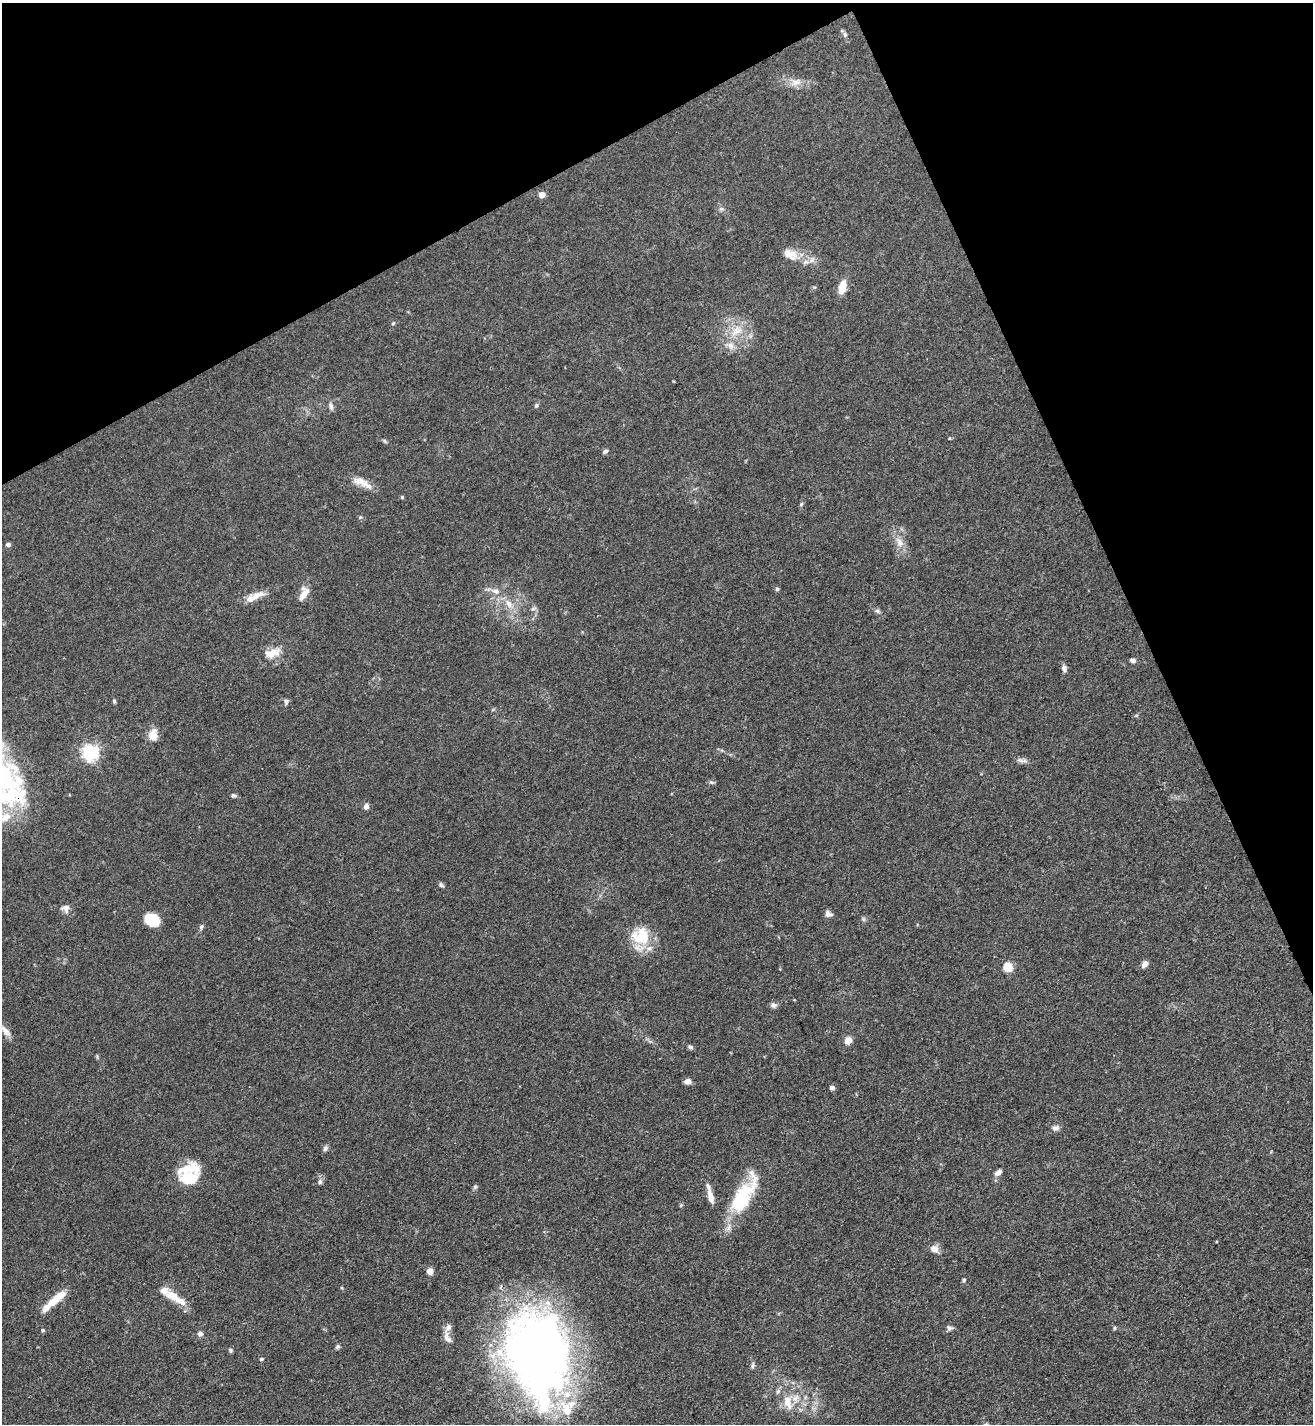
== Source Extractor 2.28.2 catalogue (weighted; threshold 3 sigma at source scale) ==
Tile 3 of 4 x 4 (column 3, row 1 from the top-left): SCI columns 2911-4221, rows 4271-5692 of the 5686 x 5693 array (HDU 1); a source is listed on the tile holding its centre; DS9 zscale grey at full resolution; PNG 1315 x 1426 px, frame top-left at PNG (2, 3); no overlay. Shown black and unused: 24% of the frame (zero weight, under 3 of 4 exposures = <1% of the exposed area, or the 3 px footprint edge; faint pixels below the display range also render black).
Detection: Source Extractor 2.28.2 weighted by HDU 2 'WHT'; one run over the whole footprint, this tile lists its part. Background 0.0677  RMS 0.0058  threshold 0.0263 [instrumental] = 3 sigma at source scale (4.5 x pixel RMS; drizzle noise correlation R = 1.50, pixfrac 1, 0.05/0.05 arcsec/px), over >= 5 px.
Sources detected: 86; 10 inside a brighter listed object's ellipse — not listed separately; the other 76 listed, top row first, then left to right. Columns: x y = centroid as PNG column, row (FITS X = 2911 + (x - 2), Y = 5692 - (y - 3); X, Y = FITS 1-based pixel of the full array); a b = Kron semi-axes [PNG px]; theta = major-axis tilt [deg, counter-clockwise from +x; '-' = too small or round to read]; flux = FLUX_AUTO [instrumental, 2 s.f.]
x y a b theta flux
845 34 7 5 -70 1.2
796 82 14 9 11 4.7
542 195 4 4 - 9.2
721 209 7 4 18 1
789 254 19 11 -31 7.6
842 287 13 7 75 9.2
393 323 5 4 - 0.69
736 331 20 12 44 10
536 405 6 5 - 0.95
331 406 11 6 -71 1.9
385 441 6 4 -70 0.8
605 451 7 5 28 1.3
361 482 24 10 -20 7
402 497 5 4 - 0.67
801 504 6 5 - 0.82
360 517 5 4 - 0.78
899 542 15 9 -66 5.2
8 544 6 5 - 1.6
777 589 5 5 - 0.87
496 591 10 8 -14 3.4
304 593 19 9 65 5.8
256 596 24 8 24 6.9
508 604 14 8 -61 5
533 608 8 4 9 1.1
877 611 7 5 -22 1.2
272 653 23 12 16 8.2
1133 660 6 5 - 2.2
1064 668 8 6 -71 2
114 701 5 4 - 0.95
286 702 8 5 -88 1.2
153 735 15 11 82 5.8
90 753 6 6 - 170
1021 760 12 4 -19 2
711 782 7 5 -11 1.1
233 795 7 5 -15 1.1
7 796 51 23 2 44
366 806 7 6 - 2.2
441 885 7 5 -55 1.2
65 908 10 9 - 3.4
828 914 10 7 -24 2.2
152 920 16 13 -23 12
201 927 7 4 58 1.1
640 936 25 24 - 19
1145 964 8 5 55 3
1008 967 5 5 - 31
774 1005 7 7 - 1.9
5 1031 18 7 -49 3.5
848 1040 9 8 - 3.8
690 1047 7 5 -31 1.2
688 1081 8 5 0 2.6
832 1088 5 5 - 1.9
1055 1128 9 7 8 2.2
325 1148 7 6 - 1.6
998 1172 8 6 33 2.9
189 1179 26 17 16 17
320 1182 7 5 85 1.4
475 1187 6 5 - 0.97
711 1196 18 6 -75 5
743 1196 51 18 59 36
934 1249 10 8 -25 4
430 1271 4 4 - 9.9
964 1280 5 4 - 0.93
174 1297 30 8 -34 12
55 1300 32 7 41 13
448 1327 10 8 61 2.9
949 1328 9 6 -16 1.5
1114 1328 6 4 89 0.67
43 1330 5 4 - 0.73
200 1334 6 5 - 2.2
448 1339 14 6 -40 2.8
337 1347 7 5 45 1
230 1350 6 5 - 0.96
538 1354 93 60 -80 410
261 1359 4 3 - 0.91
753 1365 10 4 85 1.2
788 1402 22 11 -71 9
Overlapping masked pixels (flux is a lower limit): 1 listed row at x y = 7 796
Isophote crosses this tile's border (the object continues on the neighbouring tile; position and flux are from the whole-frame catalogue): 2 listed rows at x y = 7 796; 538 1354